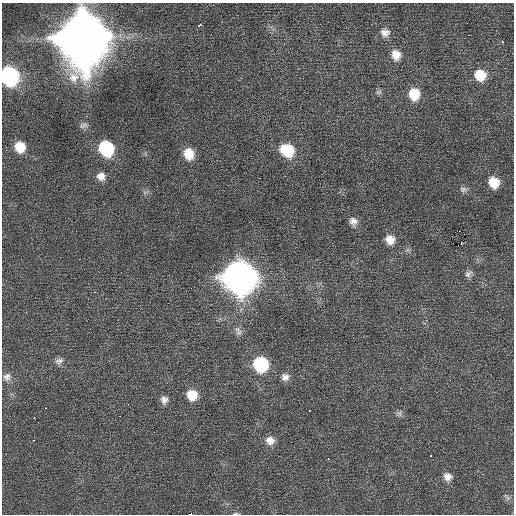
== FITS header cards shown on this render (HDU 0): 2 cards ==
NAXIS1  =                  512 / Axis length
NAXIS2  =                  512 / Axis length

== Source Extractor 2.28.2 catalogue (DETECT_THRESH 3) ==
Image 512 x 512 px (HDU 0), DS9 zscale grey, 1 PNG px = 1 image px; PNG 516 x 516 px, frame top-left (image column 1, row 512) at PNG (2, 3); no overlay
Background 0.279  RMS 0.73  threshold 2.19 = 3 sigma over >= 5 px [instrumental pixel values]
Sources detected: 48; all 48 listed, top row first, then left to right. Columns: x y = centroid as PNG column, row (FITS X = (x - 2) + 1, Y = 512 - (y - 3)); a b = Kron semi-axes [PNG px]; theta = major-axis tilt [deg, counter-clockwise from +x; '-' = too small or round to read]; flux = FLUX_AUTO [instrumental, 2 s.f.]
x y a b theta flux
222 22 2 2 - 160
199 25 4 2 - 780
385 33 13 12 - 400
469 35 3 2 - 61
83 38 18 17 - 440000
502 41 3 3 - 170
396 55 14 12 -74 560
480 75 13 13 - 970
9 76 12 11 - 8300
378 92 9 6 10 140
414 94 14 12 -82 1000
85 125 9 8 - 190
20 147 12 11 - 900
106 148 13 11 -61 3300
287 150 16 14 -38 1600
189 154 13 11 -68 850
101 176 11 10 - 370
494 182 11 10 - 920
463 189 10 8 6 180
353 221 12 10 -54 320
460 231 2 2 - 2400
390 239 12 11 - 530
460 244 6 3 23 700
468 274 11 7 36 180
239 277 15 14 - 70000
94 292 3 2 - 62
238 333 9 7 28 190
59 361 12 8 9 240
260 364 12 12 - 3400
7 377 12 10 68 290
285 377 11 10 - 290
192 395 12 11 - 860
164 400 10 9 - 260
25 402 2 2 - 28
128 404 2 2 - 34
45 408 2 2 - 32
309 410 3 2 - 150
399 413 7 6 - 140
34 418 3 2 - 620
33 440 3 2 - 370
270 441 12 10 -18 390
431 455 3 2 - 230
328 459 3 3 - 84
483 474 2 2 - 83
448 477 11 10 - 340
508 498 7 4 -18 100
191 514 3 2 - 1700
235 514 7 3 2 68
At the frame edge (FLAGS 8, measured only in part): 3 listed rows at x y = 9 76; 191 514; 235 514